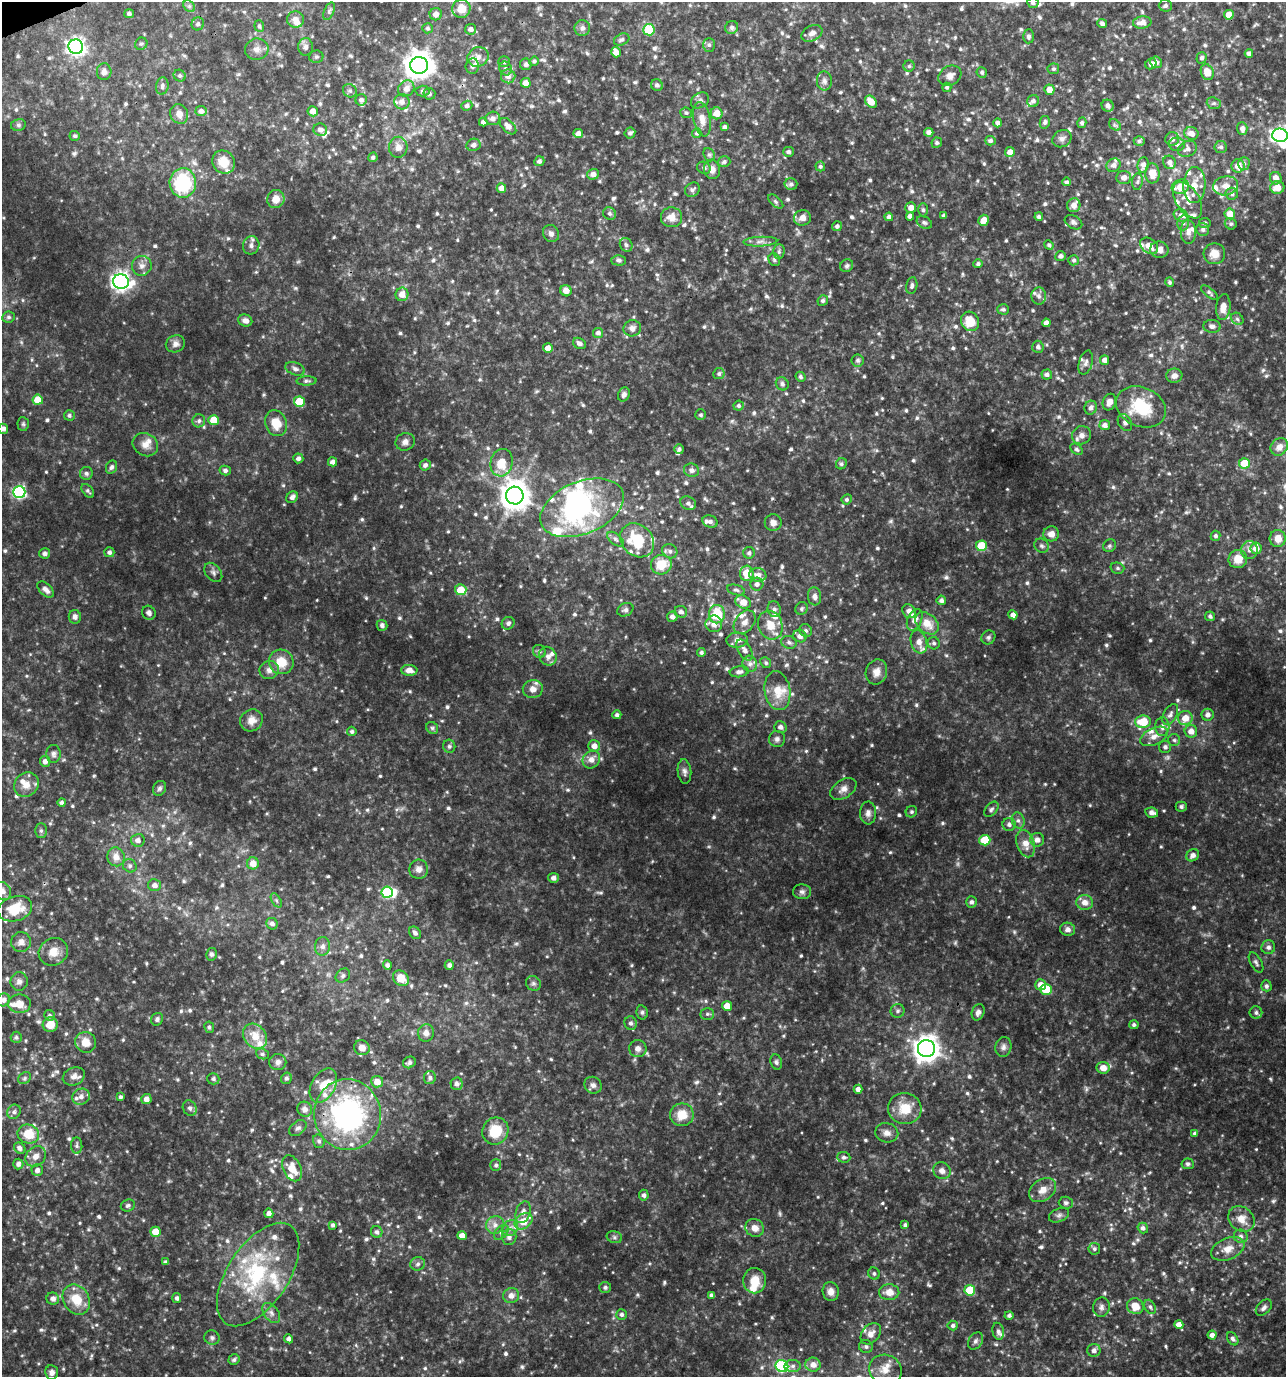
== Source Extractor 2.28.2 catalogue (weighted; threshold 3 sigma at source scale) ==
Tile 11 of 4 x 4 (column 3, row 3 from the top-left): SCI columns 2644-3927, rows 1378-2752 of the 5341 x 5502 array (HDU 1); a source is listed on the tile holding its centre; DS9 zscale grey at full resolution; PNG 1288 x 1379 px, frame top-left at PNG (2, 2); each listed source drawn as its Kron ellipse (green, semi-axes under 4 px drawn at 4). Shown black and unused: <1% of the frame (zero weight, under 3 of 4 exposures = <1% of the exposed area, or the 3 px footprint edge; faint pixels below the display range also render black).
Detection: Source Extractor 2.28.2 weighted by HDU 2 'WHT'; one run over the whole footprint, this tile lists its part. Background 0.0774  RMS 0.0076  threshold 0.0341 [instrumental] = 3 sigma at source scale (4.5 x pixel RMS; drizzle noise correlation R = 1.50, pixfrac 1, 0.0396/0.0396 arcsec/px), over >= 5 px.
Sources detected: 965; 4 too faint to see at this stretch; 3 inside a brighter object's white glare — neither listed nor drawn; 61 inside a brighter listed object's ellipse — not listed separately; of the other 897, all 500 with FLUX_AUTO >= 1.53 (the completeness limit of this list) listed and drawn (397 fainter detections not listed), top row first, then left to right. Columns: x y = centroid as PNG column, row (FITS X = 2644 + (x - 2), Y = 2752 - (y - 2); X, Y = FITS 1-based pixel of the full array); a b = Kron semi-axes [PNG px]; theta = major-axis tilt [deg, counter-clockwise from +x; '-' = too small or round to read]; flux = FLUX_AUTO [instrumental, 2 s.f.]
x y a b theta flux
1033 3 5 5 - 2.1
189 6 6 5 - 1.7
1165 6 6 6 - 2.2
461 9 9 9 - 9.9
329 11 9 5 66 1.9
129 14 5 4 - 1.9
436 14 6 6 - 4.1
1229 15 5 5 - 9.5
295 19 8 8 - 5.4
1142 22 9 6 6 6.1
1102 23 5 4 - 2.4
198 24 6 6 - 2.1
259 26 6 5 - 1.6
732 27 7 6 - 2
428 28 5 5 - 1.6
582 28 8 8 - 2.9
471 29 5 5 - 3
649 30 6 5 - 40
812 33 11 7 28 3.8
1029 36 7 5 89 1.9
622 40 8 5 25 2
141 44 6 5 - 1.5
709 45 7 6 - 1.8
76 47 7 7 - 280
306 47 8 7 - 3.1
257 49 12 10 11 5
616 52 5 4 - 5.5
1249 53 4 4 - 3.1
316 57 7 6 - 1.6
478 57 11 9 26 5.1
1202 58 6 5 - 1.9
534 61 5 4 - 1.6
504 62 6 5 - 1.8
1156 62 6 5 - 3.2
526 64 6 6 - 2.3
1151 64 6 5 - 3.3
419 65 9 8 - 940
472 66 7 6 - 2.8
909 66 5 5 - 1.6
506 68 7 6 - 1.9
1053 69 6 5 - 1.7
104 72 8 7 - 3.1
982 72 5 5 - 1.6
1207 72 8 6 -68 9.7
180 76 6 5 - 1.7
508 76 7 7 - 3.9
950 76 12 9 30 4.8
824 81 9 7 -89 3
526 83 5 5 - 4.9
657 85 6 5 - 2.1
162 86 9 6 83 2.3
947 87 5 4 - 1.6
406 89 8 7 - 5.3
1049 90 5 5 - 6.4
350 91 7 6 - 2.2
423 91 7 5 3 1.6
429 94 6 6 - 1.6
361 100 6 5 - 2.5
700 100 10 7 33 2.8
1033 101 6 5 - 2.7
402 102 7 7 - 4.3
871 102 7 5 -48 8.6
1214 103 7 5 -19 1.8
467 106 5 5 - 2.2
1108 106 6 5 - 3.1
201 111 5 5 - 3.1
313 111 5 5 - 6.1
686 113 6 5 - 1.6
717 113 6 6 - 8
179 114 10 8 -60 5
493 118 7 7 - 3.4
702 119 17 8 -79 7
483 122 4 4 - 2.5
1045 122 6 5 - 1.9
998 123 4 4 - 2.2
1082 123 5 4 - 1.8
18 125 7 6 - 1.8
1115 125 6 5 - 1.5
508 126 10 6 -45 4.9
725 127 4 4 - 2.4
1242 128 6 5 - 3.4
320 130 7 6 - 3.3
929 132 5 4 - 3
630 133 6 5 - 2.1
697 133 5 4 - 1.6
1191 133 7 6 - 5.5
578 134 5 4 - 4.8
1280 135 8 6 -8 270
75 136 5 5 - 1.5
1062 139 10 8 31 3.3
1172 139 7 6 - 3.4
990 141 5 4 - 2.1
1139 141 5 5 - 2
937 143 5 5 - 1.6
1177 144 8 7 - 2.7
473 145 7 6 - 3
398 147 10 9 - 4.8
1221 147 6 6 - 2
1187 149 10 7 29 3.3
788 152 5 5 - 2.1
1010 152 5 5 - 5.3
709 155 7 5 -68 1.5
373 157 5 4 - 1.7
539 161 5 4 - 2.3
223 162 12 11 - 11
724 162 6 5 - 2
1169 162 7 6 - 3
1244 164 6 5 - 1.7
1114 165 7 6 - 3.4
1143 165 8 5 84 3.7
820 166 5 5 - 1.6
1238 166 6 6 - 6.8
704 168 7 6 - 1.9
712 169 10 8 -82 4.4
1152 173 10 7 -87 11
593 174 6 5 - 4
1124 178 7 6 - 4.3
1276 178 6 5 - 5.7
1066 182 4 4 - 1.7
1137 182 8 5 83 1.7
183 183 15 13 -88 53
791 184 6 6 - 2.2
1194 185 18 11 87 11
1226 186 12 9 10 6.1
1180 187 9 7 20 10
1277 187 7 6 - 8.6
501 188 5 4 - 4.3
692 190 8 6 41 2.4
1232 194 6 6 - 2.4
276 199 9 8 - 7.5
1188 200 20 11 -57 10
776 201 9 5 -42 1.7
1074 205 7 6 - 5.5
911 208 5 5 - 4.7
923 210 6 5 - 1.6
610 214 7 6 - 2
1230 214 5 5 - 9.5
943 215 3 3 - 1.8
1181 215 7 6 - 3.4
910 216 4 4 - 3.4
671 217 10 10 - 7.6
889 217 4 4 - 2.7
1039 217 4 4 - 2
802 218 8 7 - 5.2
984 220 6 5 - 7.8
924 222 8 6 -31 1.8
1073 222 9 6 -29 2.3
1183 223 7 6 - 2.3
1205 223 6 5 - 1.6
1231 224 6 5 - 1.6
837 226 5 5 - 2.3
1203 229 6 6 - 2.4
1188 232 12 7 -89 4.3
551 233 9 7 -56 3.2
760 242 17 5 2 3.7
251 245 9 8 - 3.5
626 245 7 6 - 2.1
1049 245 5 4 - 1.7
1149 246 10 7 -37 8.1
1159 250 9 8 - 4.3
779 252 7 5 89 1.9
1214 254 11 10 - 7.7
1060 256 5 5 - 2.7
619 260 7 5 -1 1.8
774 260 6 5 - 1.6
1074 260 5 5 - 1.6
978 264 5 4 - 2
142 266 10 9 - 4.4
847 266 7 6 - 1.6
121 281 8 7 - 350
1169 282 5 4 - 1.5
912 285 8 5 79 2.4
566 291 6 5 - 5.3
1209 293 10 4 -39 1.9
402 294 6 6 - 6.9
1039 296 8 7 - 2.8
823 301 5 5 - 1.8
1223 307 13 7 84 6.7
1003 309 6 5 - 1.7
9 317 6 5 - 1.8
1237 319 7 5 -45 1.6
245 321 7 6 - 3.1
970 321 10 9 - 16
1046 323 4 4 - 4
1212 326 8 6 -5 3.2
632 328 9 8 - 3.5
598 333 5 5 - 2.6
579 343 7 5 -30 2.7
175 344 10 8 21 3.4
1038 347 6 5 - 2.3
548 348 5 4 - 5.6
858 360 6 6 - 1.6
1105 360 4 4 - 3.8
1086 363 12 6 73 2.9
295 369 10 6 -20 2.4
719 374 6 5 - 1.9
1047 374 5 5 - 2.4
1174 376 8 7 - 3.6
800 377 5 4 - 1.7
306 381 10 4 2 1.8
782 384 7 6 - 2
624 394 7 5 65 2.6
38 400 5 5 - 14
299 402 5 5 - 28
1109 402 8 6 68 4.3
739 406 5 5 - 1.7
1141 407 26 19 -23 35
1091 408 7 6 - 2.6
69 415 5 5 - 1.7
701 415 5 5 - 1.6
214 420 5 5 - 14
199 421 6 6 - 2.1
276 423 13 10 -68 14
1125 423 9 6 -59 2.4
23 424 7 5 -86 1.6
1105 425 5 5 - 3.6
3 429 5 5 - 3.4
1082 435 9 9 - 4.3
405 442 10 8 25 3.8
145 445 13 11 -31 6
1279 447 9 8 - 6.1
679 449 5 5 - 2
1076 449 7 5 -40 1.6
298 458 5 5 - 2.4
333 462 4 4 - 3.2
501 463 14 11 77 14
1244 463 5 5 - 19
841 464 6 5 - 1.7
425 465 5 5 - 2.3
112 467 7 5 64 2.2
225 470 5 5 - 2.4
691 470 7 6 - 2.9
86 473 6 6 - 2.2
88 491 8 5 -49 1.7
19 492 6 6 - 120
515 496 9 8 - 1000
292 497 6 5 - 3.2
847 499 5 5 - 1.5
688 503 8 6 -24 2.7
582 508 44 26 22 140
710 522 8 6 -20 2.3
773 523 8 8 - 4
1051 534 8 7 - 5.6
1215 536 5 5 - 1.9
616 539 10 5 -38 2.1
1278 539 8 8 - 6.8
637 540 19 15 -45 31
981 546 5 5 - 25
1042 546 7 6 - 2
1109 546 7 6 - 1.7
1256 548 6 5 - 6.7
1249 550 9 8 - 4.3
670 551 8 6 -37 2.4
109 552 5 5 - 2.4
45 553 5 5 - 2.8
749 553 6 6 - 2.1
1238 559 9 9 - 9.7
661 565 10 9 - 15
1117 568 7 5 -15 1.7
213 572 11 7 -50 2.8
747 573 8 7 - 13
758 575 8 7 - 4.7
757 584 6 6 - 2.8
46 589 10 5 -42 4.2
461 590 6 5 - 14
736 590 9 5 -15 2
814 596 9 6 -84 3.4
941 600 5 4 - 2.2
743 602 8 6 -25 9
802 608 6 6 - 1.7
774 609 8 6 -78 2.2
625 610 8 6 26 2.1
909 611 7 6 - 3.9
681 612 6 5 - 3.2
149 613 7 6 - 2.5
717 614 9 8 - 32
1013 615 5 4 - 4.5
1210 616 5 4 - 1.7
75 617 7 6 - 2.9
672 617 5 5 - 3
915 620 11 7 67 5.2
745 622 13 9 52 5.4
508 623 7 6 - 2.2
927 623 13 9 -41 11
714 624 8 8 - 5.8
382 625 5 5 - 2.3
770 625 15 12 -69 12
806 631 7 6 - 1.7
800 636 7 6 - 3.3
988 637 7 6 - 1.9
737 640 11 7 3 4.3
789 642 8 6 -13 2.3
919 642 12 8 -73 6.6
934 643 6 6 - 1.9
745 650 11 6 -59 3.9
539 651 7 6 - 1.9
701 652 4 4 - 1.7
548 656 10 8 -60 3.7
281 662 12 12 - 14
766 663 6 5 - 1.5
750 664 8 7 - 3
269 670 10 9 - 4
409 670 8 5 -1 5.7
739 672 9 5 7 2.8
876 672 13 10 70 6.3
533 689 10 9 - 4.9
777 691 19 12 -81 14
1170 714 11 6 62 3.1
617 715 4 4 - 2.2
1208 715 6 6 - 3.4
1185 718 7 7 - 9.4
251 720 12 10 37 6.1
1143 722 8 6 2 21
1162 726 9 7 89 3.8
780 727 6 5 - 3
432 728 6 5 - 1.6
352 731 5 4 - 1.8
1191 731 6 6 - 5.9
1154 736 15 8 25 6.1
777 739 8 8 - 2.6
1174 740 6 6 - 1.6
449 746 6 6 - 1.7
594 746 6 5 - 5.5
1165 747 6 6 - 2.4
53 754 9 7 -88 2.6
591 760 9 8 - 5.8
45 761 5 5 - 3.5
684 772 12 6 -83 3
26 785 13 11 46 7.1
159 788 8 6 59 2.1
843 789 14 9 33 5.2
62 802 4 4 - 1.9
1181 807 5 5 - 1.8
991 809 9 5 51 2.1
911 812 6 5 - 1.6
1152 812 6 5 - 3.5
868 813 11 8 88 3.9
1018 820 8 6 -74 2.4
1009 824 6 6 - 2.7
41 831 7 5 -89 1.9
138 840 7 6 - 3.6
985 840 5 5 - 26
1037 840 7 7 - 4.5
1026 844 14 9 -73 7.9
1193 855 7 5 33 3.6
116 857 9 8 - 6.6
253 863 6 6 - 7.5
130 866 7 6 - 2
419 869 9 9 - 4.7
553 878 5 5 - 2.8
155 885 6 6 - 4.2
3 891 9 8 - 4.2
387 892 6 5 - 58
802 892 9 7 -2 2.5
276 900 8 4 -59 1.6
971 902 5 5 - 2.3
1085 902 8 7 - 5.8
15 909 17 12 17 22
272 924 6 5 - 2.8
1068 929 7 6 - 2.9
415 933 7 5 -51 2.3
21 942 10 10 - 4.7
322 946 9 7 87 3.6
1268 947 7 7 - 2.9
53 952 15 13 33 9.9
211 954 6 5 - 1.7
1256 963 11 5 -61 2.1
387 965 5 4 - 2.3
449 965 5 4 - 2.4
343 976 8 6 42 2.1
401 978 9 7 -43 13
19 982 9 8 - 3.4
533 983 8 7 - 2.3
1041 985 5 5 - 6.6
1266 986 5 5 - 2.1
1046 989 5 5 - 32
3 1000 6 6 - 3.2
19 1004 11 9 -1 8.9
727 1006 5 5 - 8.2
898 1011 7 7 - 2.1
642 1012 7 5 -78 1.6
978 1012 8 6 67 3.4
1256 1013 6 6 - 2.1
707 1014 7 5 -1 1.7
49 1015 6 5 - 1.6
157 1019 6 6 - 2
631 1023 7 6 - 2.3
50 1024 7 7 - 12
1134 1025 5 4 - 1.8
209 1027 6 5 - 1.6
426 1033 9 8 - 4.2
255 1036 13 11 -52 12
16 1037 5 5 - 1.7
86 1042 11 10 - 8.9
1003 1047 10 8 80 3.1
362 1048 8 7 - 6
926 1048 8 8 - 760
638 1049 9 8 - 3.6
262 1054 6 5 - 1.6
278 1062 8 8 - 3.3
409 1062 6 5 - 1.9
776 1062 8 5 -73 1.9
1103 1068 6 6 - 7.6
74 1076 11 8 23 4.6
430 1077 6 6 - 1.8
24 1078 7 5 37 1.6
286 1078 6 5 - 2
213 1079 6 5 - 1.9
377 1082 6 6 - 7.5
456 1084 6 6 - 2.9
593 1085 9 8 - 3
323 1086 18 12 61 12
858 1089 4 4 - 3.5
81 1097 9 7 26 3.8
120 1097 4 4 - 1.7
146 1099 5 5 - 4.8
190 1108 8 6 -61 2.2
305 1109 7 7 - 4.3
905 1109 17 15 -13 17
14 1112 7 6 - 2.1
347 1115 35 33 -81 160
682 1115 12 11 - 13
298 1128 10 6 38 2.7
495 1131 14 13 - 20
887 1133 11 9 -12 4.6
1195 1133 4 4 - 1.8
28 1134 11 9 -13 17
319 1141 7 6 - 2.2
77 1146 8 5 -86 1.8
20 1148 6 5 - 2.5
36 1156 11 9 47 5.1
844 1157 6 5 - 2
18 1164 5 5 - 2.6
1188 1164 6 5 - 1.7
496 1165 6 5 - 1.7
292 1168 14 9 -65 11
37 1170 6 6 - 3.3
942 1171 9 8 - 3.8
1043 1190 15 10 35 7.6
644 1195 5 5 - 2.4
1066 1203 7 6 - 1.7
128 1206 7 6 - 1.9
523 1212 11 7 71 4
269 1213 5 4 - 3.8
1059 1215 10 6 22 2.6
1241 1219 14 12 -43 9.4
524 1221 10 7 36 13
333 1225 4 3 - 1.7
495 1225 9 8 - 4.5
905 1225 4 4 - 1.6
510 1228 9 7 49 3.3
755 1228 9 8 - 5.4
1143 1228 5 5 - 2.7
155 1232 5 5 - 12
377 1232 6 5 - 2.1
501 1232 9 5 45 2.4
462 1236 5 4 - 5.1
1241 1236 7 6 - 2.4
509 1237 7 7 - 3.2
614 1237 8 6 -16 1.7
1094 1249 6 5 - 1.8
1228 1249 17 10 23 9.1
166 1262 4 4 - 1.8
418 1264 7 6 - 2.3
874 1273 6 5 - 1.7
258 1274 59 30 56 77
755 1281 13 11 83 13
605 1287 6 5 - 2
970 1290 5 5 - 31
831 1291 9 8 - 4.9
889 1292 10 8 -1 7.9
711 1295 4 4 - 1.9
511 1296 8 7 - 4.6
177 1298 5 4 - 2
53 1299 6 6 - 3.5
76 1299 16 12 -57 16
1135 1306 8 7 - 10
1101 1307 10 8 79 3.1
1150 1307 7 5 -61 1.8
1264 1308 9 6 47 2.5
271 1313 11 7 -53 3.5
622 1314 5 5 - 2
1009 1315 4 4 - 1.8
1179 1325 4 4 - 5.8
953 1326 5 5 - 1.8
998 1331 9 5 -77 2.4
871 1334 12 8 48 5.6
1212 1335 4 4 - 3.5
212 1338 7 7 - 2.1
289 1339 5 4 - 3
1233 1339 7 5 -57 1.9
975 1341 9 6 58 2.4
866 1347 7 6 - 2
1094 1350 6 6 - 3.1
234 1360 6 5 - 1.8
813 1365 7 7 - 5.5
782 1366 6 6 - 76
793 1366 8 6 3 2.5
885 1370 16 15 - 11
52 1372 7 6 - 2.8
Overlapping masked pixels (flux is a lower limit): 2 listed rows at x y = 582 508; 347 1115
Isophote crosses this tile's border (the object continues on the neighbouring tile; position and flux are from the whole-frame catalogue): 6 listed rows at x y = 1033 3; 1280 135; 3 429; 3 891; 3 1000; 885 1370